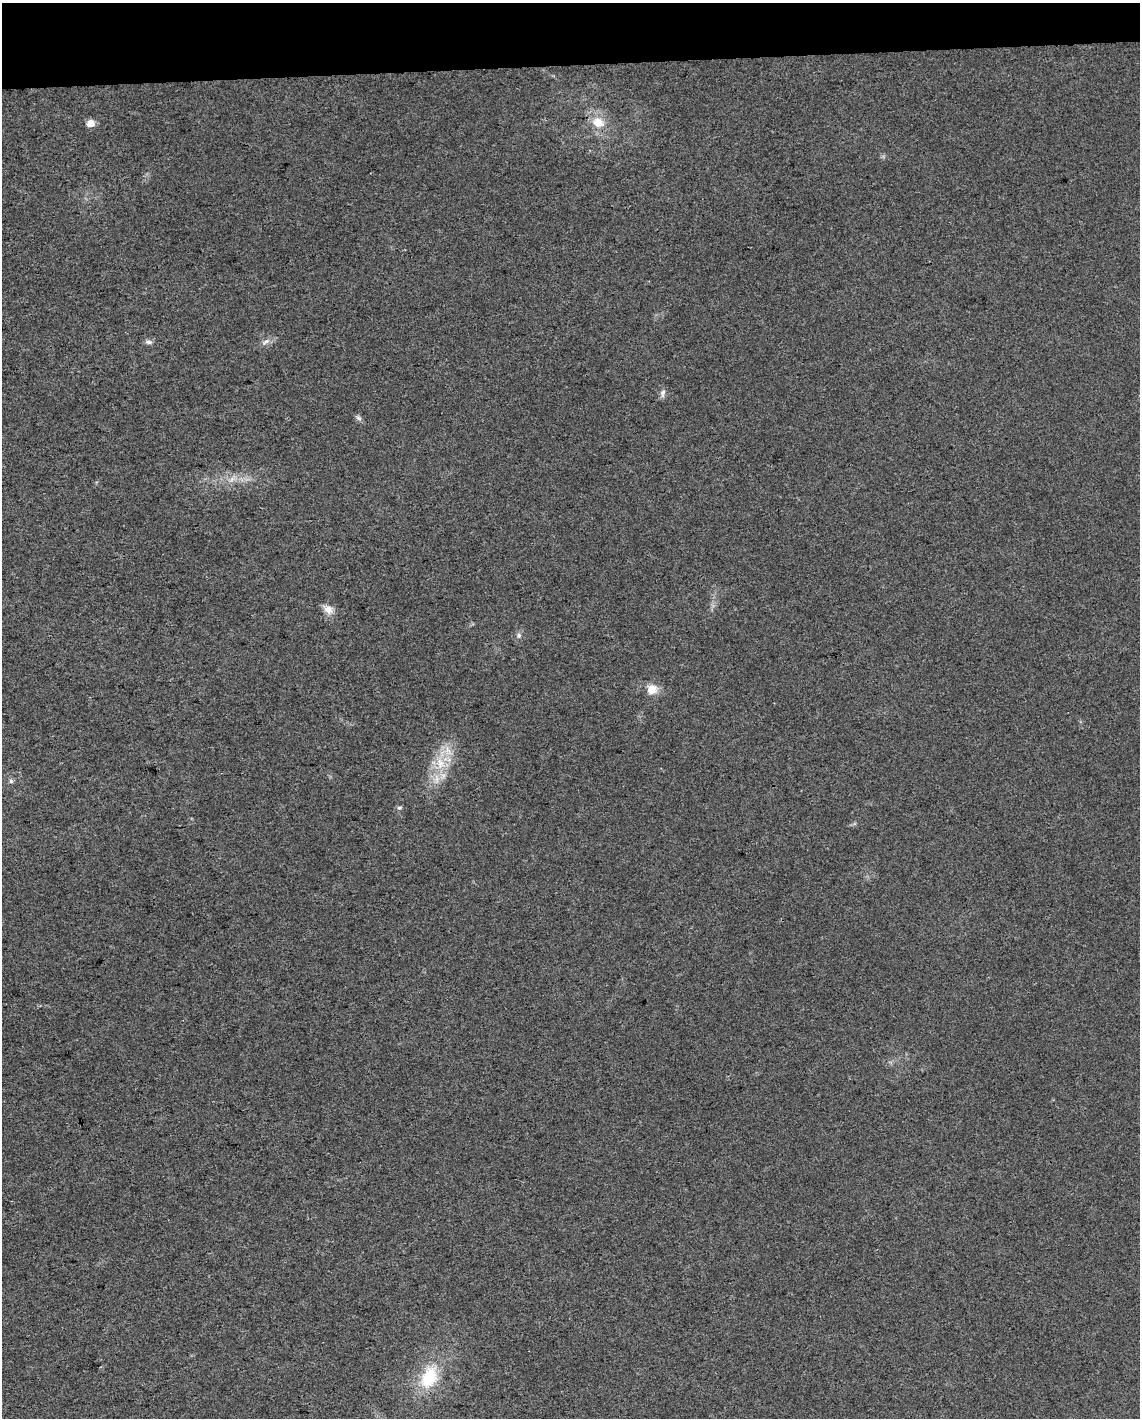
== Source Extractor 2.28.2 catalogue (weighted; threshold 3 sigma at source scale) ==
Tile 3 of 4 x 3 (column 3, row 1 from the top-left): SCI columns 2279-3416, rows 2881-4296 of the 4555 x 4306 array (HDU 1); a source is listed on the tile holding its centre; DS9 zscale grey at full resolution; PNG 1142 x 1420 px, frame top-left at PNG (2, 3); no overlay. Shown black and unused: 4% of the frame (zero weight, under 3 of 4 exposures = <1% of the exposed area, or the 3 px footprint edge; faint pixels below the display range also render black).
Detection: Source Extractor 2.28.2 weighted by HDU 2 'WHT'; one run over the whole footprint, this tile lists its part. Background 0.0216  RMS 0.0037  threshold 0.0168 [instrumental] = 3 sigma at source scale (4.5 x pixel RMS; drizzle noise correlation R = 1.50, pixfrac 1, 0.0396/0.0396 arcsec/px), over >= 5 px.
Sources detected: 17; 3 inside a brighter listed object's ellipse — not listed separately; the other 14 listed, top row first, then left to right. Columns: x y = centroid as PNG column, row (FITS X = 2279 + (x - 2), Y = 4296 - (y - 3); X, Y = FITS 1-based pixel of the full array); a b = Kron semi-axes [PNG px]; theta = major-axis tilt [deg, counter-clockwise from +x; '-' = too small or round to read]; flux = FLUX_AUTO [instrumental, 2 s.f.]
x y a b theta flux
598 122 18 13 -23 7
91 123 5 5 - 7.2
148 342 9 6 -16 1.3
266 342 14 6 33 1.9
663 392 9 7 54 1.4
359 418 9 5 -27 1
232 479 7 4 71 1.2
328 609 15 11 -43 3.1
519 635 7 7 - 1.1
652 689 14 13 - 4.6
440 763 20 13 -75 8.3
11 781 6 6 - 0.81
399 808 6 5 - 0.86
429 1377 33 21 67 18